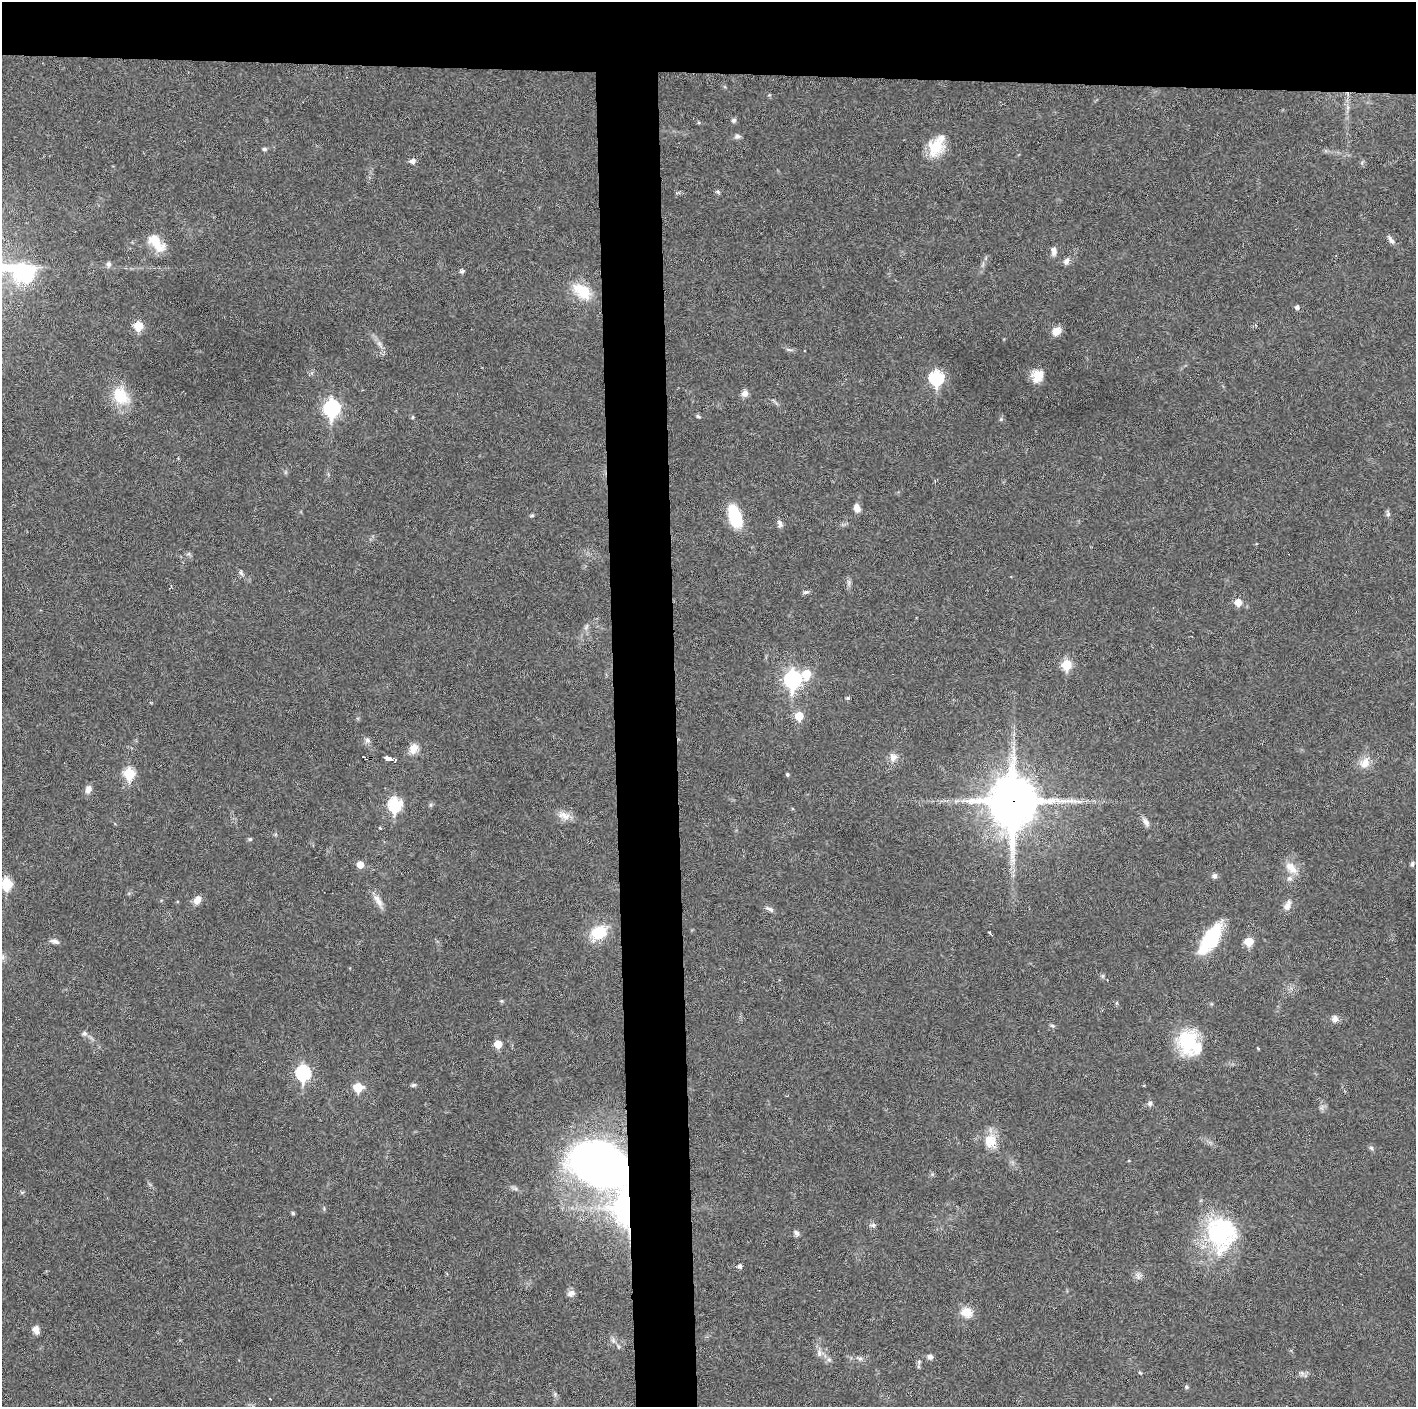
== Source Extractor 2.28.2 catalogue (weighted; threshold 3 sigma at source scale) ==
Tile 2 of 3 x 3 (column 2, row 1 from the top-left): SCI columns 1414-2827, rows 2811-4215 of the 4240 x 4217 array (HDU 1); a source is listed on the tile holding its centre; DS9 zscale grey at full resolution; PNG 1418 x 1409 px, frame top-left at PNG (2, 2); no overlay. Shown black and unused: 9% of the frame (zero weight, under 3 of 6 exposures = <1% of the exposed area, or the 3 px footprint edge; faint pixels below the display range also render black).
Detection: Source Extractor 2.28.2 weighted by HDU 2 'WHT'; one run over the whole footprint, this tile lists its part. Background 0.0251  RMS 0.002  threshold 0.00815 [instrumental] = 3 sigma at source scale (4.09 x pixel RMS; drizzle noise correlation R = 1.36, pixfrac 0.8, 0.05/0.05 arcsec/px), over >= 5 px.
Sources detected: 113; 5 inside a brighter listed object's ellipse — not listed separately; the other 108 listed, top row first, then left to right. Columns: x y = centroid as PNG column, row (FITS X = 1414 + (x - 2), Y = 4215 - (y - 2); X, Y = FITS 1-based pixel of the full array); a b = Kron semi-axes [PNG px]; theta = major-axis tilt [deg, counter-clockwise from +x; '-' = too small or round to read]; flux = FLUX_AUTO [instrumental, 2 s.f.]
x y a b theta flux
734 120 6 6 - 0.4
737 136 8 6 9 0.51
935 147 23 18 68 5
264 149 5 5 - 0.42
413 161 7 5 5 0.78
717 192 7 4 -20 0.31
1391 240 12 5 -53 0.72
156 243 28 13 -48 3.6
1054 251 11 7 -88 0.8
1066 261 9 6 61 0.79
109 264 6 6 - 0.63
462 271 5 5 - 0.46
582 291 26 15 -36 5.3
1297 307 5 5 - 0.53
138 326 6 5 - 5.6
1056 331 9 7 31 2.2
379 343 7 5 -45 0.49
789 350 8 3 -19 0.37
1037 376 14 12 65 2.8
936 378 7 7 - 26
745 393 9 8 - 0.92
121 396 27 20 -56 5.3
332 408 8 7 - 41
698 416 6 4 -29 0.29
413 417 5 3 - 0.2
1001 419 5 4 - 0.26
857 508 9 7 -69 1.2
1388 514 9 5 -80 0.48
532 515 6 4 15 0.27
735 516 25 13 -70 8.1
780 523 11 6 -69 0.63
241 573 9 5 -57 0.45
849 582 10 5 -90 0.53
806 592 8 5 9 0.4
1238 602 5 5 - 3
1067 665 6 5 - 8.2
806 674 7 6 - 5.5
793 680 9 7 -90 49
848 698 4 4 - 0.32
799 716 6 6 - 4.6
367 740 8 7 - 0.58
413 749 15 11 65 1.7
893 757 11 9 -89 1.3
364 758 6 2 -40 0.3
389 759 9 4 -22 1.3
1365 763 17 11 61 2.1
129 773 6 6 - 11
787 774 4 3 - 0.27
88 789 11 7 69 1.1
1013 801 18 16 89 790
395 804 7 7 - 20
430 805 6 4 90 0.29
564 815 18 10 -19 1.8
1146 822 14 6 -55 0.93
380 828 3 3 - 0.3
250 839 5 5 - 0.27
1412 864 7 5 80 0.35
360 865 6 6 - 2
1291 868 19 10 -48 2.3
1214 876 7 7 - 0.57
6 884 7 6 - 13
197 900 10 7 57 1.4
378 900 22 7 -60 1.5
1287 905 15 8 63 1.2
770 909 13 5 -24 0.61
599 932 21 15 34 5.8
989 932 3 3 - 0.48
1211 939 35 14 56 12
54 941 11 6 -15 0.72
1249 941 6 5 - 5.1
1107 980 3 2 - 0.11
501 1001 5 5 - 0.24
1116 1003 6 4 89 0.23
1335 1019 10 8 79 0.86
1052 1025 6 4 -3 0.28
84 1033 7 7 - 0.54
1188 1041 29 22 85 9.8
498 1044 5 5 - 3.5
1258 1048 5 3 - 0.16
303 1073 8 7 - 26
413 1085 7 4 11 0.37
358 1087 6 6 - 5.7
1150 1103 7 6 - 0.51
988 1140 25 14 -74 3.1
1371 1148 6 5 - 0.37
601 1164 56 36 -26 140
22 1192 6 4 18 0.23
625 1208 25 16 -89 37
293 1213 6 4 -45 0.25
873 1225 9 5 0 0.43
796 1233 8 6 -55 0.52
1221 1233 45 37 -82 21
740 1266 5 4 - 0.66
1138 1276 10 9 - 0.79
571 1293 10 7 32 0.77
967 1312 14 12 -25 2.5
36 1330 9 7 -76 1.2
613 1340 8 5 -78 0.55
819 1353 10 6 -90 0.8
930 1357 7 6 - 0.65
860 1359 8 5 -15 0.49
829 1360 6 6 - 0.44
919 1362 6 5 - 0.32
1140 1373 6 3 -19 0.19
1302 1373 8 5 -46 0.48
1186 1387 6 5 - 0.28
555 1394 5 5 - 0.3
270 1399 2 2 - 0.18
Overlapping masked pixels (flux is a lower limit): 3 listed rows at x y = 1013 801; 601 1164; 625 1208
Isophote crosses this tile's border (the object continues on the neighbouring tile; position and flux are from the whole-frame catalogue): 1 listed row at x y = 6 884